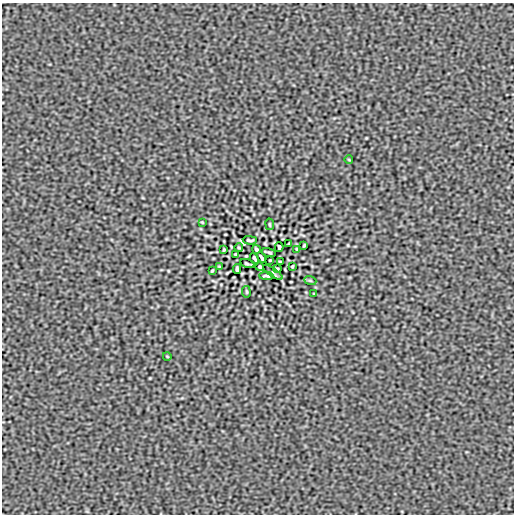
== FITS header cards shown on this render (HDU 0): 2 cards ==
NAXIS1  =                  512
NAXIS2  =                  512

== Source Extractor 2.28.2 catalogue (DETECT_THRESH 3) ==
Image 512 x 512 px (HDU 0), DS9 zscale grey, 1 PNG px = 1 image px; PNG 516 x 516 px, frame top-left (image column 1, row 512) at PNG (2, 3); each listed source drawn as its Kron ellipse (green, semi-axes under 4 px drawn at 4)
Background 5.69e-09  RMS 1.7e-05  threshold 5.17e-05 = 3 sigma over >= 5 px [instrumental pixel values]
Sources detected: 30; all 30 listed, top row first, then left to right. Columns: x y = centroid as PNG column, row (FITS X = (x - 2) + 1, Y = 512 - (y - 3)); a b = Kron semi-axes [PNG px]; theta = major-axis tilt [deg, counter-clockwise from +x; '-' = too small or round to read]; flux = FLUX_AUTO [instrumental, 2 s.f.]
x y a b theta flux
349 160 4 2 - 8.3e-04
202 222 3 2 - 8.5e-04
270 224 6 3 -81 1.1e-03
250 240 7 3 -2 1.7e-03
289 243 3 2 - 8.8e-04
304 245 3 2 - 1.2e-03
279 247 5 3 - 1.7e-03
239 248 4 2 - 1.0e-03
256 249 4 3 - 1.5e-03
297 249 3 2 - 1.0e-03
224 250 3 2 - 1.0e-03
269 252 7 2 -15 1.6e-03
236 254 3 2 - 1.3e-03
254 258 6 3 -61 1.9e-03
262 258 6 3 -61 1.9e-03
270 260 3 2 - 8.7e-04
280 262 3 2 - 1.3e-03
247 264 7 2 -17 1.4e-03
292 266 3 2 - 1.0e-03
219 267 3 2 - 1.0e-03
260 267 4 3 - 1.5e-03
277 268 4 2 - 1.0e-03
237 269 5 3 - 1.7e-03
212 271 3 2 - 1.2e-03
273 272 11 2 -35 1.7e-03
266 276 7 3 -2 1.7e-03
310 280 6 4 -19 1.3e-03
246 292 6 3 -81 1.1e-03
314 294 3 2 - 8.5e-04
167 356 4 2 - 8.3e-04